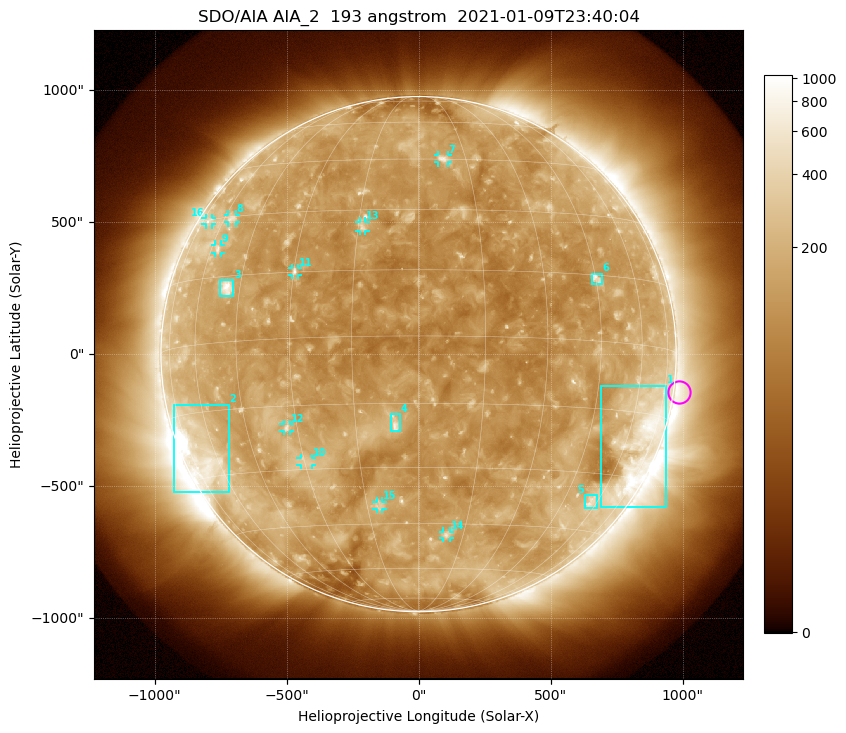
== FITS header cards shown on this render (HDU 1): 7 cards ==
TELESCOP= 'SDO/AIA'
INSTRUME= 'AIA_2'
WAVELNTH=                  193
WAVEUNIT= 'angstrom'
DATE-OBS= '2021-01-09T23:40:04.84'
CTYPE1  = 'HPLN-TAN'
CTYPE2  = 'HPLT-TAN'

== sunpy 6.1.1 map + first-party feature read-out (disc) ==
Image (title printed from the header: SDO/AIA AIA_2  193 angstrom  2021-01-09T23:40:04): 1024 x 1024 px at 2.4 arcsec/px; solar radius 976 arcsec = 407 px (full disc in frame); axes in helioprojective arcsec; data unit not stated in the header (colour bar unlabelled)
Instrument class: DISC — disc imager (sunpy class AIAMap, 193 A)
Bright regions (active regions / flare kernels): reference = the median radial profile (limb darkening/brightening removed); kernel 9 px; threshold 5 sigma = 188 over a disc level ~126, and >= 1.15x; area >= 12 px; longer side >= 10 px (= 24 arcsec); searched inside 0.97 R_sun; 16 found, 16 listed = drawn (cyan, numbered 1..; 10 of them under ~33 arcsec drawn as corner ticks so the feature stays visible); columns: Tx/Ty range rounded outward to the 5 arcsec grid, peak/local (2 s.f.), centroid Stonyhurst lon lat
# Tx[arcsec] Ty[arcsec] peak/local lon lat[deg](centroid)
1 690..940 -580..-120 4.7 +66 -23
2 -930..-720 -525..-190 13 -67 -25
3 -750..-700 220..280 6.8 -49 +12
4 -105..-70 -295..-225 5.6 -6 -20
5 630..680 -585..-535 3.1 +57 -37
6 655..695 265..305 4.1 +45 +14
7 75..110 725..755 4.1 +8 +45
8 -725..-690 500..530 3 -56 +29
9 -770..-745 385..415 3.1 -57 +22
10 -450..-405 -420..-390 2.8 -30 -28
11 -480..-455 300..330 4 -30 +15
12 -510..-485 -290..-265 3.6 -33 -20
13 -225..-200 465..505 3.6 -14 +26
14 90..120 -695..-670 3.3 +9 -48
15 -160..-135 -585..-560 3 -11 -40
16 -810..-780 490..515 2.2 -69 +30
Off-limb structures (1.02-1.3 R_sun): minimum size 162 px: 2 found; the strongest spans PA ~215..325 deg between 1.02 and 1.3 R_sun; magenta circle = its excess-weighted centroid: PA ~260 deg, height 1.02 R_sun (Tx ~985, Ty ~-145 arcsec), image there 1.7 x the reference